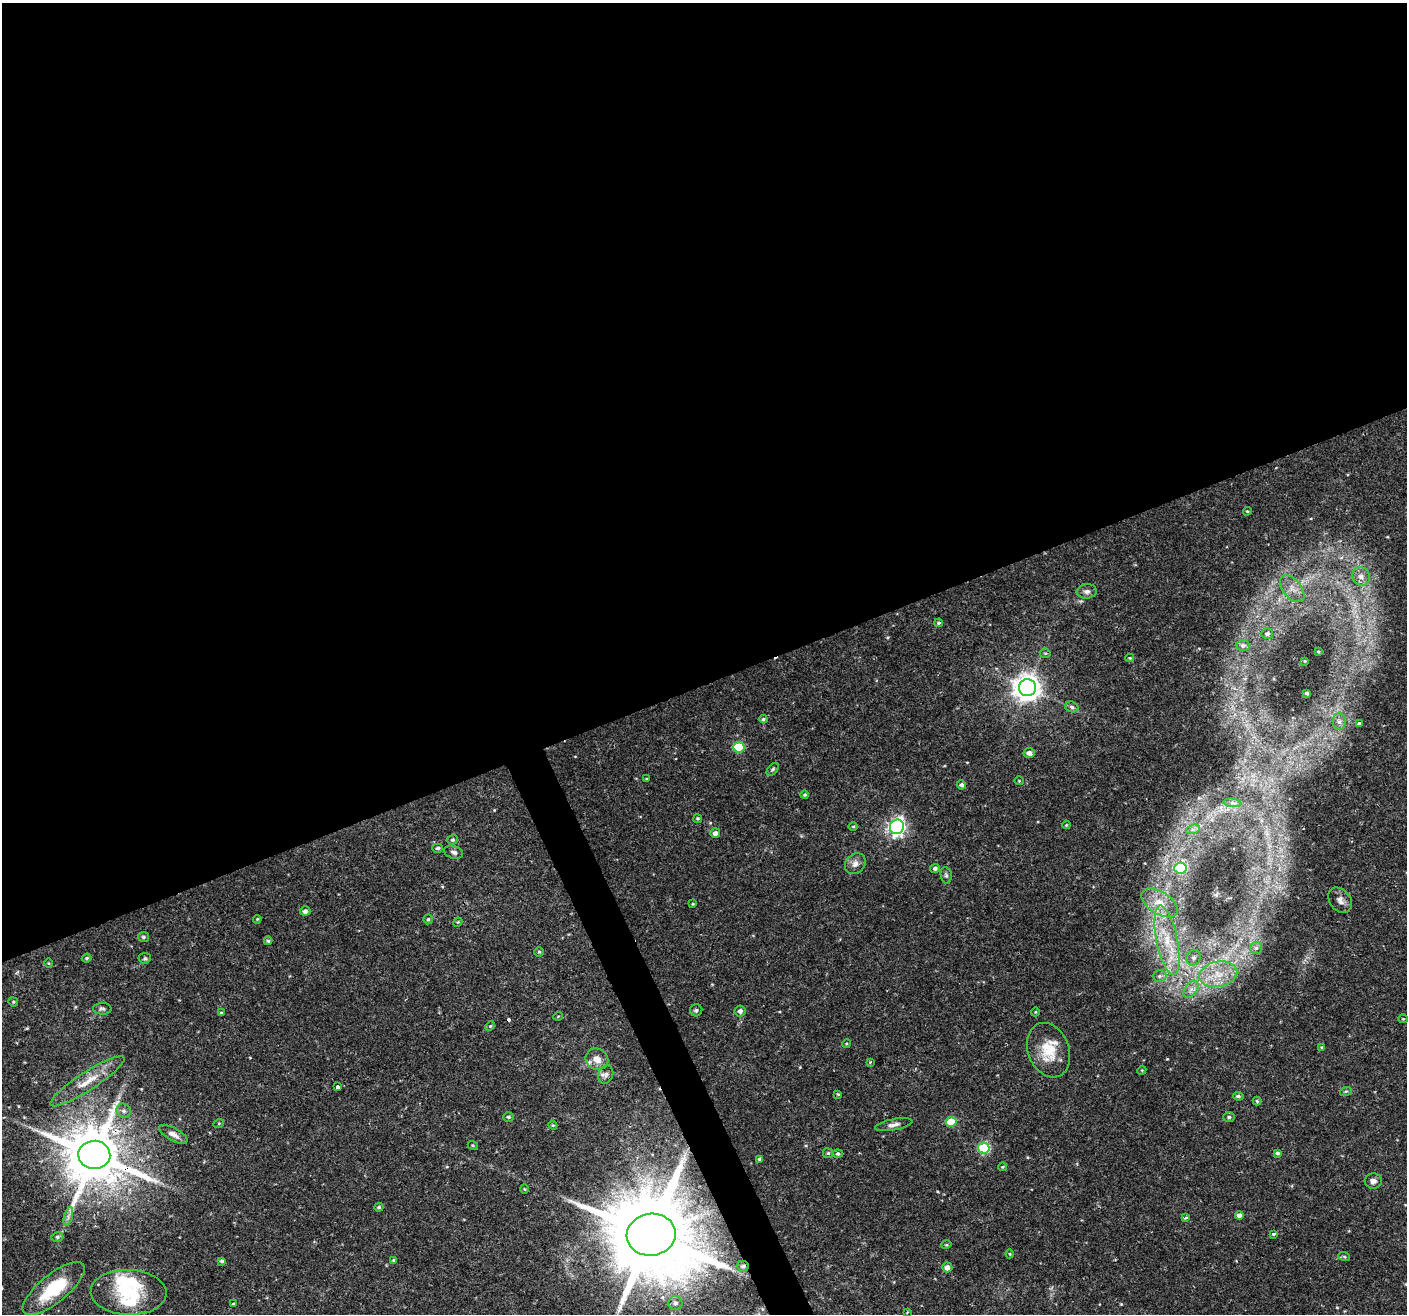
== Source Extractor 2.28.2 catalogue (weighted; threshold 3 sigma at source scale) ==
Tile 2 of 4 x 4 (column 2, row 1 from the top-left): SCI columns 1406-2810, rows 4024-5335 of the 5621 x 5477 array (HDU 1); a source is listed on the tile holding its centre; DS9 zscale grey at full resolution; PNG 1409 x 1316 px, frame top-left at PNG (2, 3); each listed source drawn as its Kron ellipse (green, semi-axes under 4 px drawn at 4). Shown black and unused: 53% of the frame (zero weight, under 2 of 3 exposures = <1% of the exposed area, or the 3 px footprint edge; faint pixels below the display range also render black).
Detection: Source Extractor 2.28.2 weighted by HDU 2 'WHT'; one run over the whole footprint, this tile lists its part. Background 0.0366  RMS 0.0034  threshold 0.0153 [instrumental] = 3 sigma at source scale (4.5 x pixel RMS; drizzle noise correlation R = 1.50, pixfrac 1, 0.0396/0.0396 arcsec/px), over >= 5 px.
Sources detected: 119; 1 inside a brighter object's white glare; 1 cosmic-ray / hot-pixel residue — neither listed nor drawn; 1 inside a brighter listed object's ellipse — not listed separately; the other 116 listed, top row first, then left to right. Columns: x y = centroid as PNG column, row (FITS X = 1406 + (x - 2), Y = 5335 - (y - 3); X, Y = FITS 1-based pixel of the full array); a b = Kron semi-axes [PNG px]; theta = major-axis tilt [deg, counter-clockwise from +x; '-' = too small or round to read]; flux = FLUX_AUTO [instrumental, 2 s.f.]
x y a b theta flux
1247 511 4 4 - 0.36
1361 576 9 8 - 2.2
1292 589 16 9 -50 3
1087 591 10 7 6 1.3
939 623 4 3 - 0.4
1267 634 6 5 - 0.86
1243 645 6 5 - 0.99
1318 651 3 2 - 0.29
1045 653 5 5 - 0.47
1130 658 4 3 - 0.34
1305 661 3 2 - 0.23
1027 688 8 8 - 390
1307 693 3 3 - 0.63
1072 707 7 5 -18 0.8
763 719 4 3 - 0.51
1339 722 8 6 -89 1.4
1360 723 4 3 - 3.6
739 747 5 5 - 17
1029 753 5 5 - 1.5
773 769 7 4 49 0.65
646 779 3 3 - 0.33
1019 781 4 3 - 0.27
961 785 4 4 - 0.89
805 795 4 4 - 0.5
1232 803 9 4 -6 0.83
698 818 4 4 - 0.47
1066 825 4 3 - 0.3
853 826 5 3 - 0.35
897 827 7 7 - 110
1193 829 7 4 17 0.87
715 833 5 4 - 1.4
452 840 5 4 - 0.59
438 848 5 4 - 0.71
454 852 10 6 -17 1.1
855 864 11 9 45 1.9
935 868 5 4 - 0.92
1180 868 6 5 - 24
946 875 8 5 -80 0.69
1340 900 14 10 -52 2.3
1160 903 20 11 -33 5.3
693 904 3 3 - 0.3
305 911 5 4 - 1.2
257 919 4 3 - 0.34
428 919 5 4 - 0.54
458 922 5 3 - 0.34
143 937 5 5 - 0.63
1167 940 35 10 -79 11
268 941 4 3 - 0.52
1256 948 6 6 - 0.8
539 952 4 4 - 0.45
87 958 5 4 - 0.43
145 958 6 5 - 0.56
1194 958 8 7 - 1.3
49 963 4 3 - 0.28
1218 974 19 12 11 7.9
1159 976 7 6 - 1
1191 989 9 6 54 1.8
13 1002 5 4 - 0.43
102 1009 9 6 -2 0.86
696 1010 6 6 - 0.67
740 1011 5 5 - 1.3
1035 1012 4 3 - 0.28
221 1013 3 3 - 0.5
558 1016 5 3 - 0.26
1403 1019 5 4 - 0.35
490 1026 5 4 - 0.44
846 1044 4 3 - 0.34
1322 1047 4 3 - 0.34
1048 1050 28 20 -69 10
597 1059 12 10 -32 3
870 1062 3 3 - 0.32
1142 1070 4 3 - 0.29
606 1075 9 7 68 1.2
87 1081 44 9 33 7
338 1086 4 3 - 20
1346 1091 6 3 18 0.46
838 1094 4 3 - 0.31
1238 1096 5 3 - 0.68
1257 1101 4 4 - 0.42
124 1111 7 6 - 1.1
508 1117 5 4 - 0.65
1229 1117 6 4 0 0.68
951 1122 5 5 - 11
219 1123 5 3 - 0.3
553 1125 4 4 - 0.39
894 1125 19 5 11 1.7
173 1134 16 6 -29 2
473 1145 5 4 - 0.39
984 1148 6 5 - 26
828 1153 5 5 - 0.51
1277 1153 4 3 - 0.74
838 1154 5 4 - 0.65
94 1155 16 14 -3 2400
760 1159 3 3 - 0.74
1002 1167 4 3 - 0.32
1373 1181 8 7 - 1.5
524 1189 4 3 - 0.29
379 1207 4 4 - 0.58
1239 1215 4 4 - 1.3
68 1217 10 4 75 1.1
1186 1218 3 3 - 0.94
1274 1234 3 3 - 1.9
651 1235 24 21 9 6000
57 1237 6 5 - 0.62
946 1245 5 3 - 0.33
1010 1254 4 4 - 0.33
1344 1256 6 4 -20 0.41
394 1260 4 3 - 0.49
222 1261 4 3 - 0.62
743 1266 6 5 - 1.1
947 1267 5 5 - 1.9
54 1289 38 14 39 17
128 1292 38 22 -2 17
675 1303 7 6 - 1.3
233 1304 4 2 - 0.3
907 1312 3 2 - 0.37
Overlapping masked pixels (flux is a lower limit): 3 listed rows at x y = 94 1155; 651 1235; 743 1266